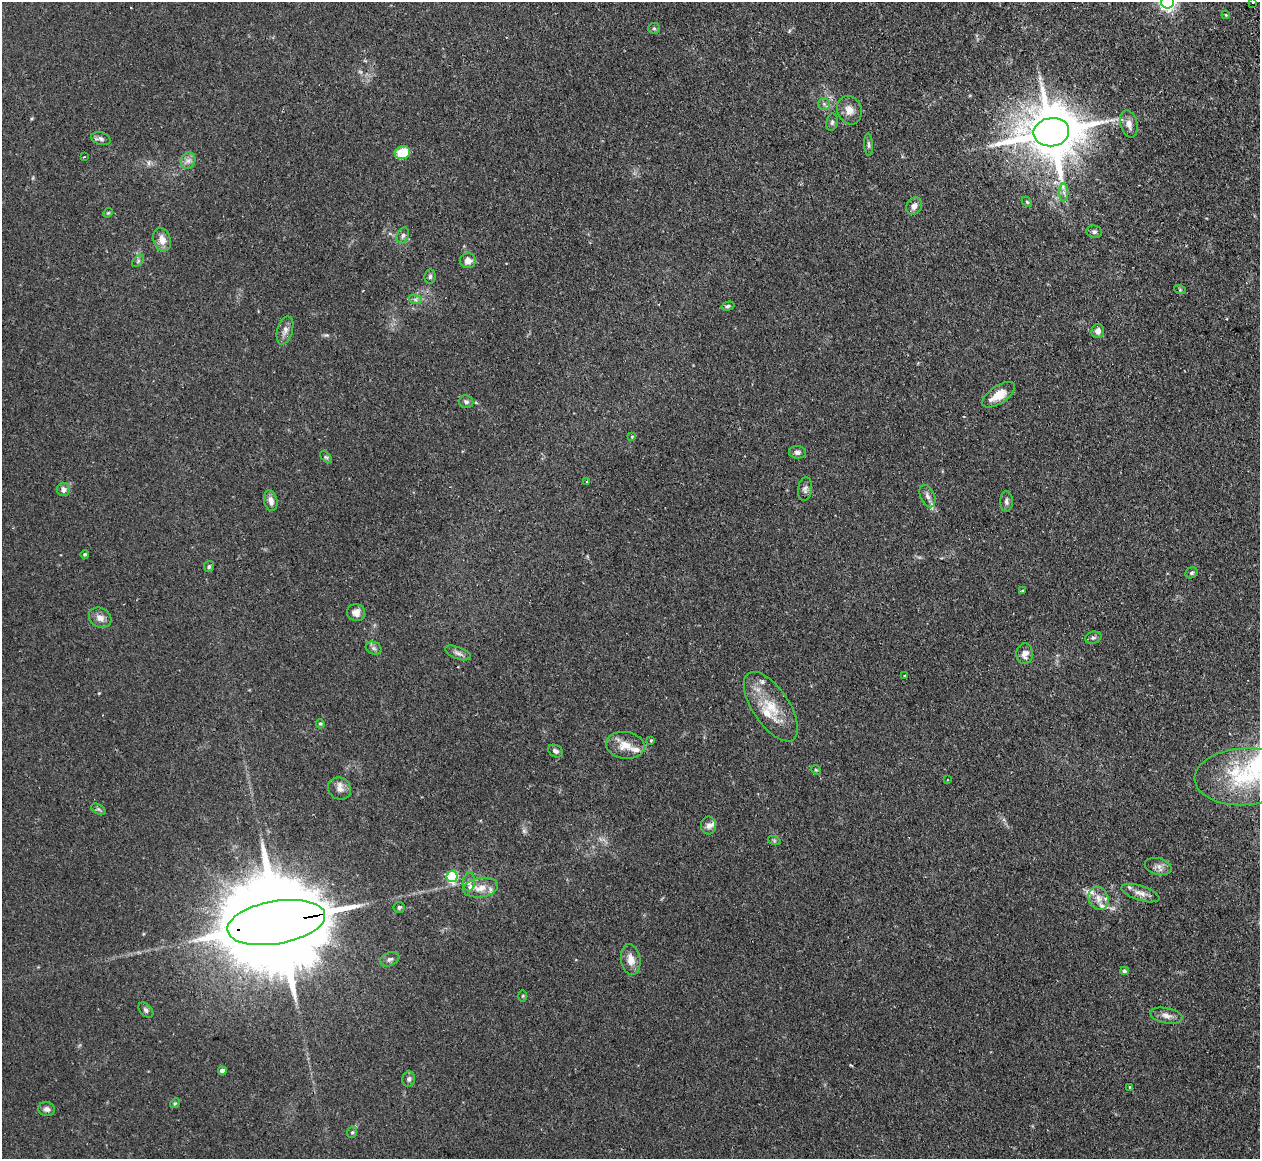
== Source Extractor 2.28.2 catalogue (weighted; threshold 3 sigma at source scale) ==
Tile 10 of 4 x 4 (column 2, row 3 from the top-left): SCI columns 1293-2550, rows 1320-2476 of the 5098 x 5072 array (HDU 1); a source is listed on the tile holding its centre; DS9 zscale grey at full resolution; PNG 1262 x 1161 px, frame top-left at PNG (2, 2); each listed source drawn as its Kron ellipse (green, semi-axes under 4 px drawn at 4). Shown black and unused: <1% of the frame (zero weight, under 2 of 3 exposures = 4% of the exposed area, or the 3 px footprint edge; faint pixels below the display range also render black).
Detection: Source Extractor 2.28.2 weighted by HDU 2 'WHT'; one run over the whole footprint, this tile lists its part. Background 0.105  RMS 0.0067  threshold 0.0304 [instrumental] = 3 sigma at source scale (4.5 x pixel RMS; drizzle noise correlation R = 1.50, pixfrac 1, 0.05/0.05 arcsec/px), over >= 5 px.
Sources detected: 92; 1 too faint to see at this stretch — neither listed nor drawn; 8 inside a brighter listed object's ellipse — not listed separately; the other 83 listed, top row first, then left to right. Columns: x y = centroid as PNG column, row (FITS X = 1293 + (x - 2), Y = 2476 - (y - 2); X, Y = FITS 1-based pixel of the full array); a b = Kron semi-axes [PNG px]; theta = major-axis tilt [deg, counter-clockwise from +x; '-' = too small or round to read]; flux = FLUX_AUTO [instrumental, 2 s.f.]
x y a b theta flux
1168 2 6 6 - 240
1253 2 3 3 - 1.1
1226 15 4 3 - 0.56
654 28 6 5 - 1.2
824 104 5 5 - 1.4
849 110 14 12 -69 5.8
832 122 8 5 80 1.6
1129 124 14 8 -76 4.9
1051 132 18 14 8 4200
101 139 10 6 -17 2.2
868 145 11 4 -87 1.5
402 153 8 6 17 18
84 157 3 2 - 0.5
188 161 8 7 - 3
1064 192 9 4 -90 2.1
1027 202 6 3 -45 0.86
914 206 9 7 62 3.4
108 213 5 4 - 0.72
1094 232 8 6 -16 1.7
403 235 8 6 67 2
162 240 12 8 -72 6.4
138 261 7 4 46 1.1
468 261 8 7 - 5.2
430 277 7 5 84 1.4
1180 290 6 4 -19 0.85
415 299 7 4 -19 1.4
728 306 6 4 16 1.1
285 330 14 7 74 3.8
1098 331 7 6 - 3.3
998 395 19 9 33 11
466 402 7 6 - 1.8
632 437 4 3 - 0.69
797 452 8 6 -4 2.3
326 457 7 4 -43 1
587 481 3 3 - 0.6
63 489 7 6 - 3.4
805 489 12 7 83 2.4
927 496 12 7 -65 3.1
271 501 10 6 -77 4
1006 501 10 6 90 2.2
85 554 4 4 - 0.96
209 567 5 5 - 1.2
1191 573 6 5 - 1.2
1022 591 3 2 - 1
356 613 9 8 - 4.2
100 618 12 9 -29 4.6
1093 638 8 6 15 1.7
374 648 8 6 -22 1.8
458 653 14 6 -22 2.7
1025 654 10 8 88 5
905 675 3 2 - 0.71
771 707 40 18 -56 21
320 724 5 4 - 0.83
651 740 3 3 - 1.1
625 745 19 13 -8 9.4
556 751 8 6 -29 1.9
816 770 5 4 - 0.74
1244 777 50 28 3 56
947 780 3 2 - 0.45
340 789 12 10 -33 4.4
98 809 8 4 -31 1.2
708 826 9 7 -82 2.7
774 840 6 4 -19 0.91
1158 867 13 8 -15 3.7
452 877 5 5 - 63
469 882 9 6 86 2.5
481 888 18 9 9 9
1140 893 20 7 -18 5
1098 898 12 9 -66 5.2
399 907 5 5 - 1.3
276 922 49 21 10 21000
390 959 10 6 23 2.1
631 959 15 9 -81 6.3
1124 971 4 4 - 1.4
523 996 5 3 - 0.65
146 1010 9 6 -46 1.9
1166 1016 16 7 -11 4.2
222 1071 4 4 - 3.8
409 1079 8 6 73 1.9
1129 1087 3 2 - 0.62
175 1103 5 4 - 0.81
47 1109 8 7 - 2.7
352 1132 6 5 - 1.2
Overlapping masked pixels (flux is a lower limit): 1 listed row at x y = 276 922
Isophote crosses this tile's border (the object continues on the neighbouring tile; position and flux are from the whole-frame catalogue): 2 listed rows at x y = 1168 2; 1253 2